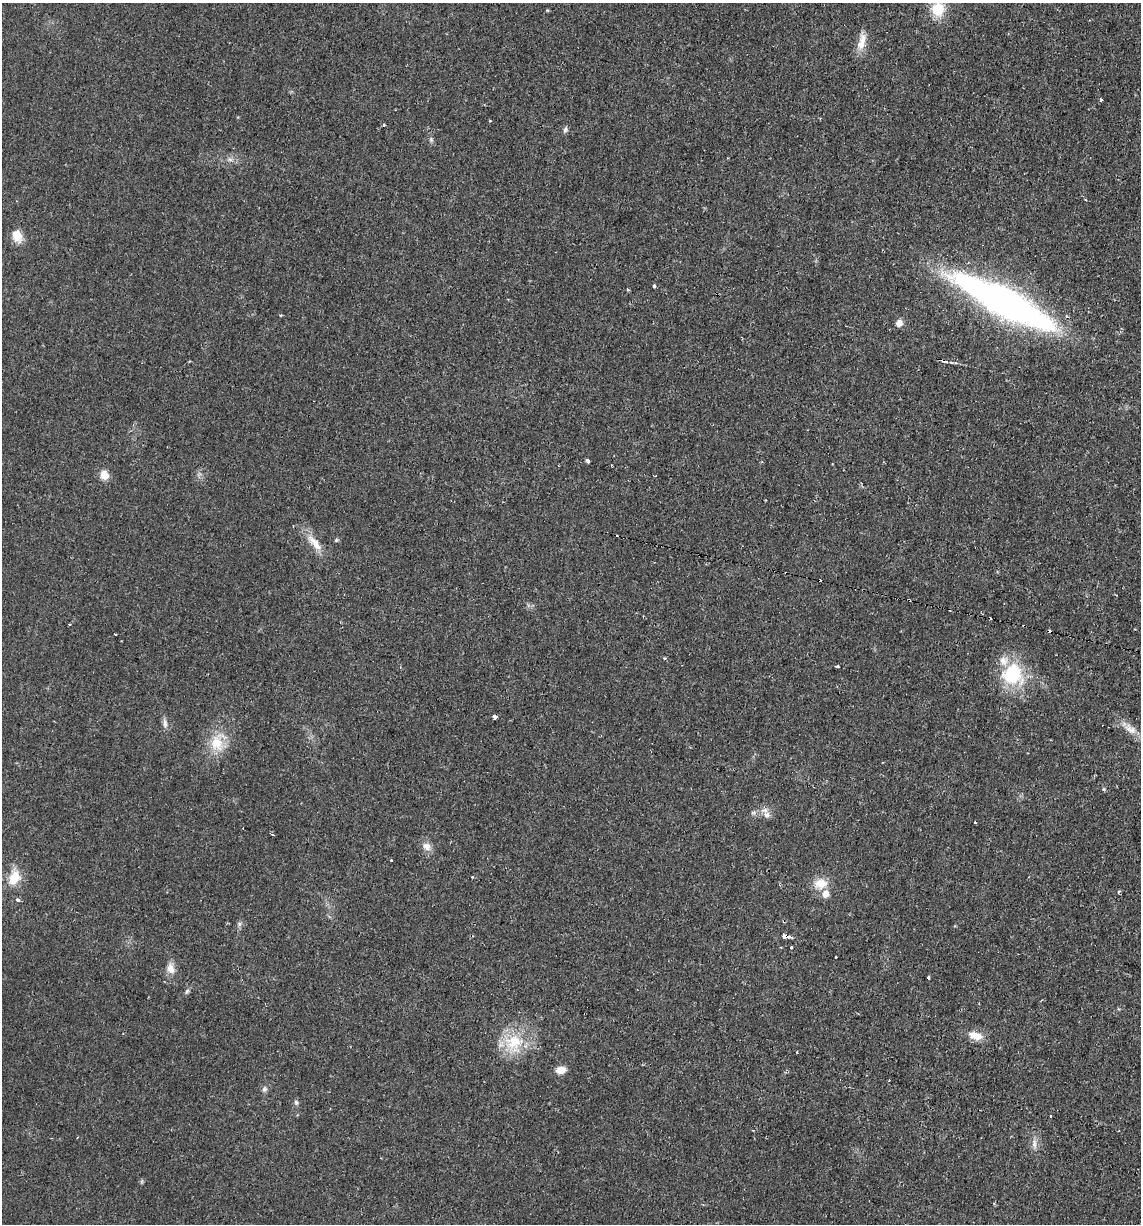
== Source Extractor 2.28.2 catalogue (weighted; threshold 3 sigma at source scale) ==
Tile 6 of 4 x 4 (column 2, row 2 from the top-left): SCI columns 1254-2392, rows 2445-3666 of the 4907 x 4888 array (HDU 1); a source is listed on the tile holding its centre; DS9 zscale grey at full resolution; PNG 1143 x 1226 px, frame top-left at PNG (2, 3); no overlay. Shown black and unused: <1% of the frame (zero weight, under 2 of 3 exposures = <1% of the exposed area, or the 3 px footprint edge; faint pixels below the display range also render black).
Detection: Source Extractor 2.28.2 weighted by HDU 2 'WHT'; one run over the whole footprint, this tile lists its part. Background 0.0287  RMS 0.0049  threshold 0.0221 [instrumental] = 3 sigma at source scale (4.5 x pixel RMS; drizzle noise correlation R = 1.50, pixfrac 1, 0.05/0.05 arcsec/px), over >= 5 px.
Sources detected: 64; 10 cosmic-ray / hot-pixel residue — not listed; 2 inside a brighter listed object's ellipse — not listed separately; the other 52 listed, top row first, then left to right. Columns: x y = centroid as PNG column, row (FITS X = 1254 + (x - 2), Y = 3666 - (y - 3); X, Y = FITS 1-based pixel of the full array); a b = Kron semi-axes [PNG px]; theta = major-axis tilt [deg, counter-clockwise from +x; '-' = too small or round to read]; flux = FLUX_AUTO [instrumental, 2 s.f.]
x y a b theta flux
938 9 18 17 - 12
862 42 26 10 75 6.2
1101 100 4 3 - 0.79
384 125 3 3 - 0.72
565 129 9 5 73 1.2
431 139 6 5 - 0.94
230 159 7 4 -19 1.1
17 236 14 11 -68 6.4
654 286 4 3 - 0.84
628 290 4 3 - 0.55
1004 303 103 23 -28 220
281 315 3 3 - 0.57
899 323 6 6 - 3.8
944 361 6 4 -18 1.4
588 461 4 3 - 5
104 475 11 10 - 4.8
336 540 5 5 - 0.68
314 543 29 10 -50 7.6
909 600 3 2 - 0.91
69 624 3 3 - 1.1
115 634 3 2 - 0.77
664 658 3 3 - 0.82
838 666 3 3 - 2
1012 675 24 23 - 31
494 717 4 3 - 12
165 723 13 6 -86 2
1130 729 21 10 -31 5.6
217 743 25 18 -85 13
1104 789 6 4 -71 0.61
753 813 7 4 0 0.95
767 814 10 9 - 2.9
975 822 2 2 - 0.49
427 846 13 10 -46 3.5
472 877 3 3 - 0.56
14 878 22 14 67 9.7
820 883 18 13 9 7.5
1118 892 4 3 - 0.81
17 900 3 3 - 7.7
239 924 6 6 - 1.1
785 936 6 3 -10 41
791 948 3 3 - 1.3
836 958 3 3 - 1.8
171 969 15 10 -75 4.1
928 978 4 3 - 2.3
187 991 9 4 54 0.99
1118 1009 5 3 - 0.5
975 1036 18 9 -17 6.5
514 1043 27 27 - 21
561 1070 11 7 8 5
264 1089 8 6 -81 1.4
296 1102 8 5 -64 1
1034 1144 16 5 -89 2.7
Overlapping masked pixels (flux is a lower limit): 4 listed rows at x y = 944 361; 909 600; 494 717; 785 936
Isophote crosses this tile's border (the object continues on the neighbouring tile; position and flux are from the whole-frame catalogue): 1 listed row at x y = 938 9